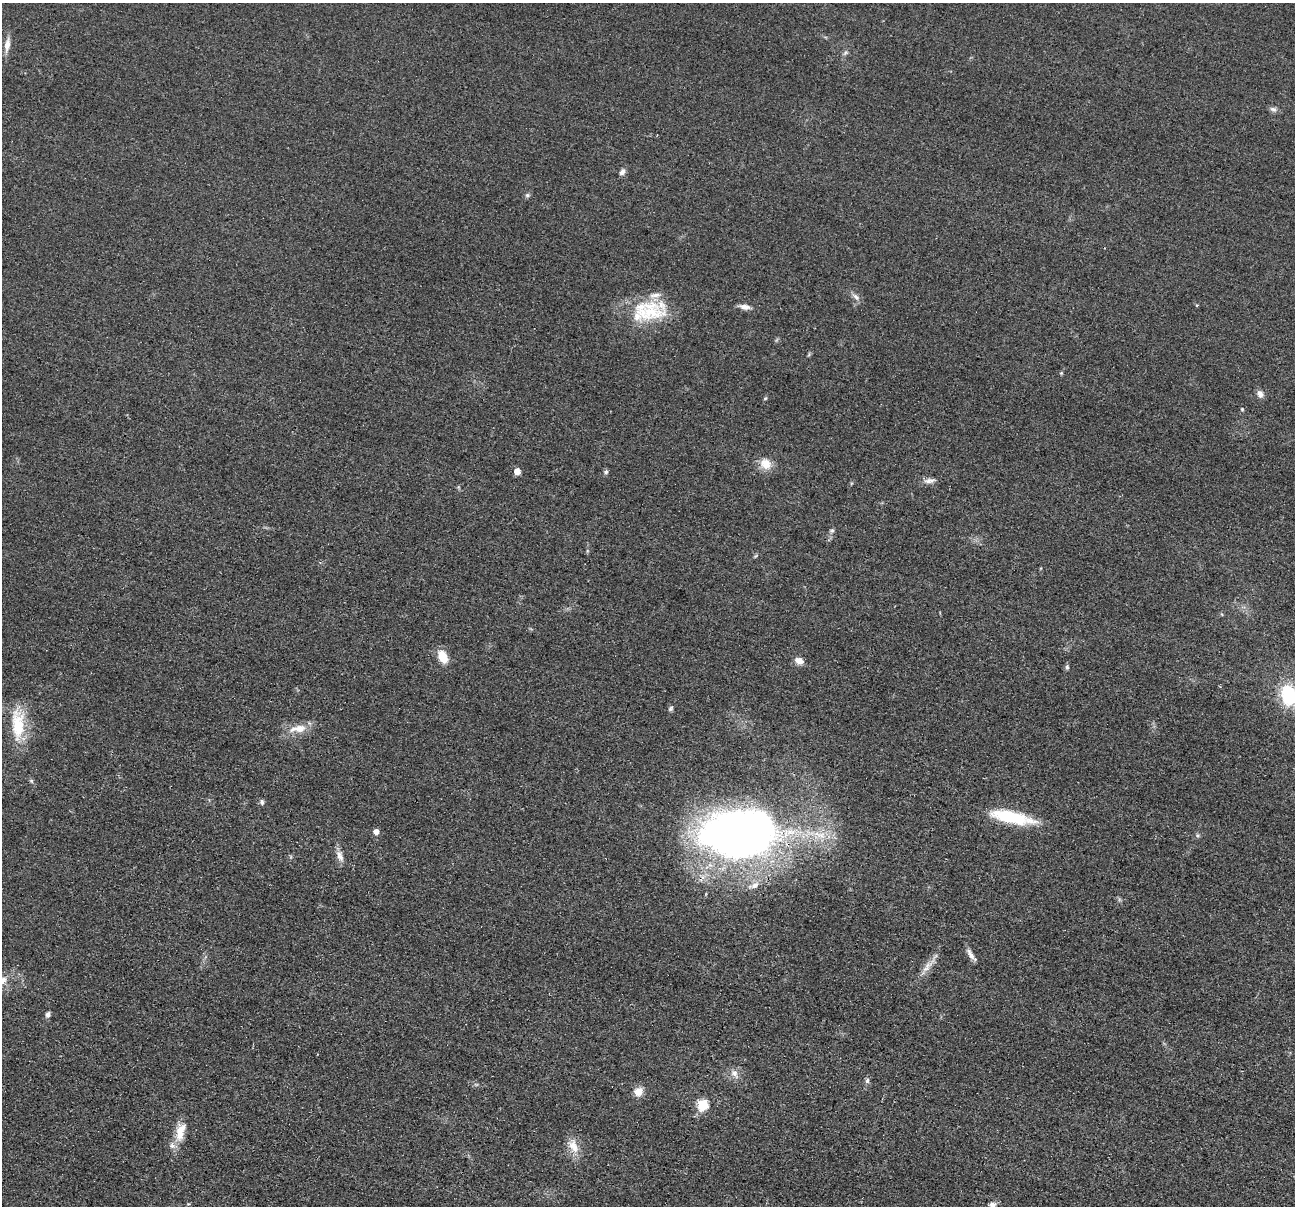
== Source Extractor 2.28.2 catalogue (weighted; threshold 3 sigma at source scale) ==
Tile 7 of 4 x 4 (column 3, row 2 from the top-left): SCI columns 2597-3889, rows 2665-3868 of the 5193 x 5209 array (HDU 1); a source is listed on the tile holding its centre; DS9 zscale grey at full resolution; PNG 1297 x 1208 px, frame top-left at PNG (2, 3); no overlay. Shown black and unused: <1% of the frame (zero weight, under 2 of 3 exposures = <1% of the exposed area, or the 3 px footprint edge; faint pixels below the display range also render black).
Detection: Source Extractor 2.28.2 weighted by HDU 2 'WHT'; one run over the whole footprint, this tile lists its part. Background 0.0456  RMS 0.0085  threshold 0.0382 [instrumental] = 3 sigma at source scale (4.5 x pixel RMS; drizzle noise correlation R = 1.50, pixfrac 1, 0.05/0.05 arcsec/px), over >= 5 px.
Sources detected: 47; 3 inside a brighter listed object's ellipse — not listed separately; the other 44 listed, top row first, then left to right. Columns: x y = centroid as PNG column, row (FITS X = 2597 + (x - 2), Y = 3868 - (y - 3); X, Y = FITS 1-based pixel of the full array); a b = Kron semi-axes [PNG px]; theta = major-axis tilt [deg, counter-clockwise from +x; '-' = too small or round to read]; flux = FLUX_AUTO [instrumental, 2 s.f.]
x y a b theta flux
7 45 19 7 80 6.6
845 53 9 4 54 2
1273 109 10 6 -15 2.7
622 172 9 6 61 3.3
527 195 7 6 - 1.8
856 297 13 6 -44 3.8
1197 305 4 4 - 0.79
745 307 14 6 -9 5.2
648 311 47 27 -5 51
1061 373 5 4 - 0.97
1260 394 9 7 -72 4.5
765 399 5 3 - 0.89
1242 409 5 5 - 0.97
766 464 16 14 -44 11
517 471 5 5 - 11
606 472 6 6 - 1.9
930 481 16 6 10 4.4
832 531 7 5 68 1.7
755 556 6 4 70 1.1
443 657 13 9 -63 15
799 661 11 8 -30 6
1067 667 7 5 -89 1.6
1289 695 20 15 -72 51
671 708 7 5 47 1.7
18 724 45 17 -89 33
298 729 28 10 6 13
31 781 6 5 - 1.4
262 802 7 5 -89 2
1011 817 50 13 -12 47
376 832 5 5 - 6
740 832 61 37 7 770
340 856 17 8 -72 5.9
754 885 15 7 25 5.6
971 955 18 5 -56 4.4
926 968 13 6 29 5.1
3 980 11 8 51 5.9
48 1014 6 5 - 3.1
734 1073 10 10 - 5.5
867 1081 7 6 - 2.2
638 1092 11 10 - 8.4
703 1105 6 5 - 65
180 1132 27 12 76 15
573 1146 23 12 -65 12
992 1205 9 7 60 4.7
Overlapping masked pixels (flux is a lower limit): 1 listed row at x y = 740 832
Isophote crosses this tile's border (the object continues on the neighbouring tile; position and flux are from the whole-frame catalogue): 3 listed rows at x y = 1289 695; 3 980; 992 1205